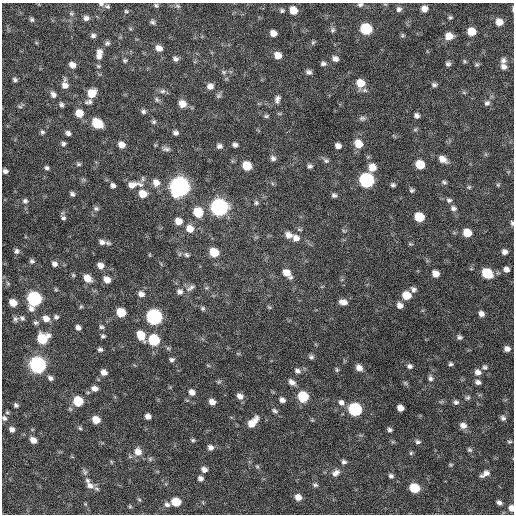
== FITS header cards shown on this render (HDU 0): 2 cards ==
NAXIS1  =                  512 / Axis length
NAXIS2  =                  512 / Axis length

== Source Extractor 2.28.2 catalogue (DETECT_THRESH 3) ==
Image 512 x 512 px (HDU 0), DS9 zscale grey, 1 PNG px = 1 image px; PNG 516 x 516 px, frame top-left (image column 1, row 512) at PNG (2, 3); no overlay
Background 294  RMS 18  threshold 54.2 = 3 sigma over >= 5 px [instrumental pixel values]
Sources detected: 231; all 231 listed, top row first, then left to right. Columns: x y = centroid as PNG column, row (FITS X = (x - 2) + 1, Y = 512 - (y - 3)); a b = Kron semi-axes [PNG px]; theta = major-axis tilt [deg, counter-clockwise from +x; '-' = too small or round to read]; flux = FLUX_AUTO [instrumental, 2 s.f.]
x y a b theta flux
101 4 7 4 -8 2200
360 4 7 5 12 2900
156 5 6 4 -40 2100
107 6 7 5 -22 2500
178 6 8 4 -27 2200
399 9 8 7 - 4000
424 9 6 6 - 7900
513 9 7 3 90 1400
293 10 7 6 - 16000
126 11 6 5 - 1800
282 11 7 5 18 2400
71 13 7 6 - 2500
450 17 5 4 - 1900
86 18 7 6 - 4400
32 19 6 5 - 2400
152 22 6 5 - 2800
499 22 7 6 - 12000
366 29 8 7 - 71000
332 30 7 6 - 3100
471 31 7 6 - 22000
273 33 6 5 - 8600
402 35 6 5 - 1600
93 36 6 5 - 3500
449 36 7 7 - 14000
313 42 6 5 - 1800
107 43 8 6 34 3000
159 48 7 6 - 8300
99 52 8 8 - 6100
278 55 7 6 - 11000
99 57 7 6 - 4300
175 59 7 6 - 3500
335 59 8 6 -22 5200
125 60 6 5 - 2000
503 60 8 7 - 4300
464 61 6 4 -89 1600
323 63 7 5 -1 3300
448 64 6 5 - 3100
477 64 6 5 - 2000
72 65 7 6 - 7100
98 66 6 5 - 1800
503 67 7 7 - 4900
224 72 8 6 0 2600
309 72 7 5 -18 3700
15 80 5 5 - 2700
360 83 9 8 - 18000
65 85 11 7 -89 8200
434 85 6 5 - 2900
210 86 8 7 - 6800
162 91 8 6 3 3600
92 93 8 7 - 21000
53 95 8 6 -60 5200
219 96 7 6 - 2700
277 99 10 6 77 4900
157 100 8 5 -61 2700
89 102 11 6 14 4200
487 103 8 7 - 3600
182 104 8 7 - 11000
61 105 6 5 - 3000
20 106 8 4 -9 1900
143 111 6 5 - 2900
79 113 8 7 - 16000
266 116 7 5 10 2000
417 116 6 6 - 3700
362 118 9 6 5 3200
154 122 6 5 - 2300
97 123 8 7 - 39000
42 132 6 6 - 2600
68 133 6 5 - 3900
175 133 6 5 - 3700
63 144 5 5 - 2800
358 144 10 8 -52 16000
121 145 7 6 - 8400
235 145 5 4 - 3700
219 146 7 6 - 4100
338 146 6 5 - 5600
166 149 10 6 0 3600
273 158 7 6 - 4000
443 159 10 7 -32 9300
326 160 8 6 -17 3000
78 164 6 5 - 2000
420 165 7 6 - 25000
247 166 7 7 - 25000
310 166 5 5 - 3000
372 167 8 8 - 14000
47 168 5 5 - 2900
5 171 6 5 - 3800
143 179 8 5 -85 2300
366 180 8 7 - 240000
444 182 7 5 -20 2300
156 183 9 8 - 9400
140 184 8 7 - 4100
132 185 14 8 16 9400
393 185 5 5 - 2600
498 185 5 4 - 1400
113 186 6 5 - 3800
179 187 8 8 - 880000
469 187 5 5 - 1600
412 190 5 5 - 2200
72 194 6 5 - 3100
143 194 8 7 - 16000
334 195 6 5 - 3000
449 200 8 6 -2 3200
25 201 7 7 - 3600
256 203 6 6 - 2500
219 207 8 8 - 500000
453 208 8 6 -21 3900
96 209 8 6 -2 3000
198 212 8 7 - 35000
419 217 7 6 - 32000
63 218 6 5 - 2600
178 221 7 7 - 11000
512 223 7 4 -75 2100
190 229 9 8 - 12000
344 231 6 4 -43 1600
467 233 7 6 - 21000
289 235 10 7 -22 7900
296 238 9 9 - 7500
102 242 8 7 - 5500
16 251 7 6 - 3600
214 252 7 6 - 29000
504 252 6 5 - 4900
150 255 5 3 - 1000
187 255 8 6 -27 3000
32 261 6 6 - 2800
54 264 6 6 - 4600
100 266 7 6 - 7700
506 269 7 6 - 5500
286 273 9 7 -41 13000
487 273 8 7 - 46000
436 274 6 6 - 10000
73 275 5 5 - 1600
87 278 9 7 -39 12000
107 280 7 6 - 9600
190 288 13 5 31 4700
413 289 8 6 -39 3800
56 290 6 4 -19 1500
180 292 8 8 - 5000
141 294 8 6 -31 6000
406 295 7 7 - 21000
34 299 8 7 - 240000
343 302 8 6 -11 7300
13 303 6 5 - 14000
400 305 7 6 - 6300
81 307 5 4 - 1500
269 307 6 3 -18 1400
203 308 6 6 - 2200
121 312 7 6 - 31000
481 314 6 5 - 5300
56 317 6 6 - 2800
154 317 8 7 - 320000
22 318 7 6 - 2900
15 319 7 6 - 2900
46 319 8 6 -29 8800
36 323 6 5 - 2500
101 327 6 5 - 2300
78 328 5 5 - 4500
141 335 9 7 -64 20000
103 336 6 4 -6 2100
459 337 7 6 - 3100
42 338 8 7 - 42000
154 340 7 7 - 73000
507 349 6 5 - 5400
100 350 6 4 -11 2900
238 353 6 4 -19 1300
311 357 7 6 - 2900
171 360 6 5 - 2900
451 364 5 4 - 2400
38 365 8 7 - 430000
409 366 7 6 - 3600
485 367 7 6 - 3000
359 368 7 6 - 7500
337 370 6 5 - 1900
297 371 9 7 -25 4300
104 372 7 6 - 6800
478 372 8 7 - 6000
50 378 7 5 -42 3700
430 378 9 6 -79 3900
219 382 6 4 29 1900
292 382 8 6 -37 6200
478 382 6 5 - 4200
405 383 7 5 -45 2100
94 388 7 6 - 6200
192 392 7 7 - 7200
240 396 7 6 - 6800
303 396 7 7 - 52000
468 398 7 6 - 2600
282 400 7 6 - 4800
78 401 7 6 - 42000
212 402 7 5 -17 7700
341 402 8 7 - 5200
456 402 6 6 - 3300
16 405 5 4 - 2600
400 408 6 5 - 8400
355 409 8 7 - 150000
275 411 9 6 -24 3000
148 416 5 5 - 6000
4 418 8 7 - 3800
503 418 6 5 - 3200
96 420 7 6 - 15000
252 422 14 7 48 15000
463 425 8 7 - 7100
80 428 6 4 -44 1800
12 429 6 5 - 4900
390 430 5 5 - 2900
33 440 6 5 - 8700
193 440 6 4 -15 1900
418 442 7 6 - 3000
509 442 6 4 -1 1800
210 447 7 6 - 4900
470 450 6 6 - 2300
138 452 10 9 - 11000
411 453 6 4 48 1800
344 462 6 5 - 3100
451 465 6 5 - 1600
257 466 6 4 -1 1700
204 470 7 6 - 5100
85 472 10 6 -56 3600
336 473 10 7 39 6600
485 474 10 5 31 6400
391 476 6 5 - 3000
200 478 6 5 - 3900
315 485 7 5 -18 2500
90 486 12 9 -32 8600
414 488 7 6 - 41000
298 497 7 6 - 9200
139 500 6 4 -30 1600
176 502 7 6 - 27000
499 502 5 4 - 3500
167 504 7 6 - 4100
130 506 5 5 - 1500
511 508 6 5 - 9500
At the frame edge (FLAGS 8, measured only in part): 6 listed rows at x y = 101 4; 360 4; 513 9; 512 223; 4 418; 511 508